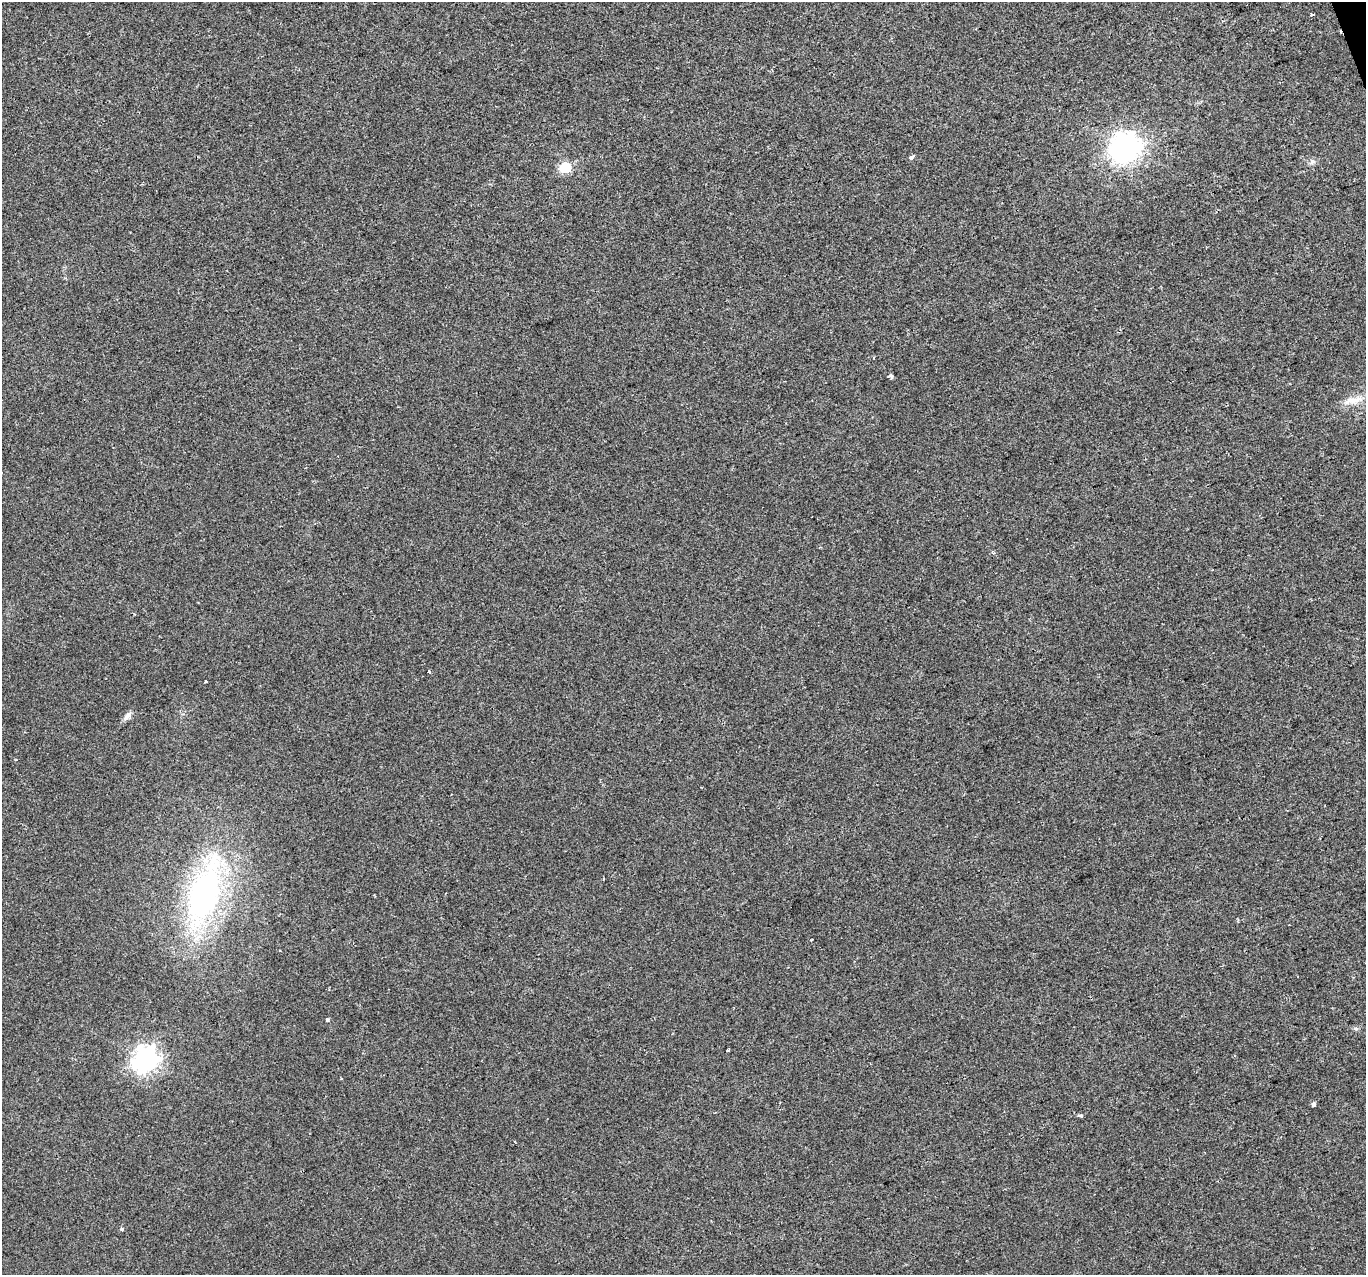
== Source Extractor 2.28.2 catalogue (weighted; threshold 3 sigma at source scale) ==
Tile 10 of 4 x 4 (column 2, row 3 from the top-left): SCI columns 1365-2728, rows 1399-2671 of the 5455 x 5287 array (HDU 1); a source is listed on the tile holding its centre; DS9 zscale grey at full resolution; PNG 1368 x 1277 px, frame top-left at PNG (2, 2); no overlay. Shown black and unused: <1% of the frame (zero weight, under 2 of 3 exposures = <1% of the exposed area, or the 3 px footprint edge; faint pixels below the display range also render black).
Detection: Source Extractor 2.28.2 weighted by HDU 2 'WHT'; one run over the whole footprint, this tile lists its part. Background 0.0183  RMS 0.006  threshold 0.0268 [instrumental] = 3 sigma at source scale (4.5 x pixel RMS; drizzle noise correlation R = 1.50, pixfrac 1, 0.0396/0.0396 arcsec/px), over >= 5 px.
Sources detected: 19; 1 cosmic-ray / hot-pixel residue — not listed; the other 18 listed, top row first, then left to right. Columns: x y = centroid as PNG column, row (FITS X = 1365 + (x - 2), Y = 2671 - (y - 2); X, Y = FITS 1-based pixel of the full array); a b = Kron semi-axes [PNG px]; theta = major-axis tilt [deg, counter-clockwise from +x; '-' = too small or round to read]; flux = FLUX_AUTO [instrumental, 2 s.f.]
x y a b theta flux
1312 14 5 3 - 0.7
1125 147 11 10 - 510
911 158 5 4 - 1.7
1312 162 8 5 46 1.4
565 167 6 6 - 36
891 376 4 3 - 5.5
1353 400 32 8 12 7.9
429 671 3 3 - 1.2
206 682 3 2 - 0.65
127 716 13 6 51 2.7
204 893 69 30 73 150
327 1020 4 4 - 1.3
1356 1029 6 4 -19 0.97
727 1051 3 3 - 2.2
146 1059 10 9 - 400
1313 1105 4 3 - 2.5
1081 1116 4 3 - 1.5
122 1229 4 3 - 2.8